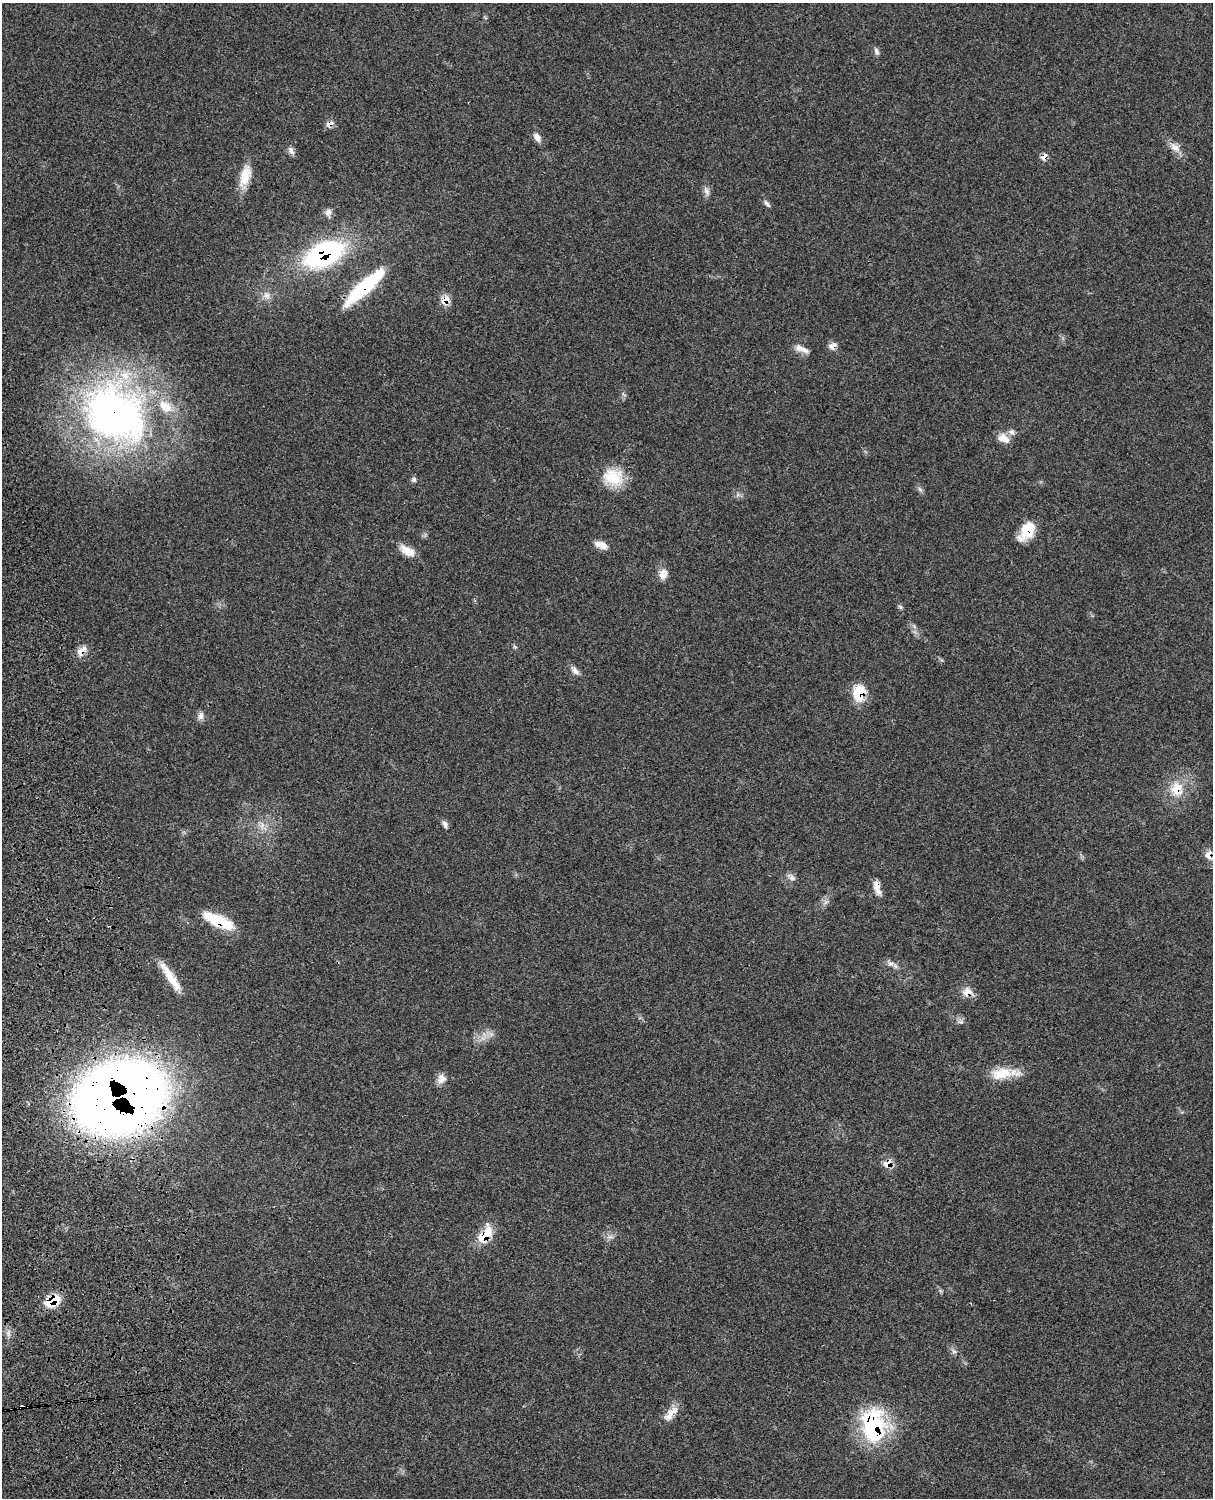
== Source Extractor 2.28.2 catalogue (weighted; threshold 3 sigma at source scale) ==
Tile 7 of 4 x 3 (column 3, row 2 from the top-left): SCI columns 2546-3756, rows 1772-3267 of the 5090 x 4928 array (HDU 1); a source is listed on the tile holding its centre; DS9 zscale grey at full resolution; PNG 1215 x 1500 px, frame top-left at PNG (2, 3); no overlay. Shown black and unused: <1% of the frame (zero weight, under 3 of 4 exposures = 6% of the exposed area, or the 3 px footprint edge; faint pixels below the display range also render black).
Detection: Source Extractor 2.28.2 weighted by HDU 2 'WHT'; one run over the whole footprint, this tile lists its part. Background 0.0815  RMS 0.0058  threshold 0.0263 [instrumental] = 3 sigma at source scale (4.5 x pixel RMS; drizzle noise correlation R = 1.50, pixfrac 1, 0.05/0.05 arcsec/px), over >= 5 px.
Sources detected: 56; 3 inside a brighter listed object's ellipse — not listed separately; the other 53 listed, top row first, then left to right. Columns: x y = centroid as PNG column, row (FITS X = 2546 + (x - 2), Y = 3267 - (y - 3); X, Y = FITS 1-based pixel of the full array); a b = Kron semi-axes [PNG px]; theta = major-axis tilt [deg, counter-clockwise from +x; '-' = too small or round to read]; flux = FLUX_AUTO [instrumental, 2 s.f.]
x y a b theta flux
876 51 10 6 -68 1.7
329 124 12 7 26 2.9
537 137 11 8 -62 3.5
1175 147 17 9 -38 4.9
291 151 12 7 -60 2.4
1044 157 10 7 50 2.9
245 176 28 13 72 11
706 191 14 6 -67 2.4
767 204 11 5 -51 1.7
328 212 12 8 -89 2.6
324 254 38 20 24 98
364 287 52 12 42 44
267 295 11 9 -59 3.3
445 300 9 7 41 7.5
832 346 11 8 33 3.1
804 349 15 8 -24 4
115 414 83 65 -35 250
1004 438 16 11 -32 5.3
613 477 27 21 -16 18
414 480 7 6 - 1.4
920 489 8 4 -53 1.3
1027 531 22 13 58 16
601 545 16 7 -18 5.2
407 551 20 10 -31 7.3
662 575 14 10 -65 4.3
900 607 7 5 -37 1
515 647 6 4 -44 0.83
81 651 17 9 52 4.9
575 670 14 7 -51 3
859 692 18 13 83 15
201 716 11 7 79 2.6
1177 789 21 18 -86 13
445 824 9 6 -70 2
262 825 10 5 64 2.8
1209 855 12 10 72 4.3
791 877 13 6 -37 2.4
877 888 19 7 -74 4.6
218 920 34 11 -24 23
890 963 8 7 - 2.3
171 977 41 8 -57 12
967 992 14 12 48 5
961 1022 8 5 -10 1.4
1001 1073 32 15 11 14
441 1079 13 11 69 4.1
119 1098 59 45 19 940
888 1164 14 10 35 4.7
485 1234 26 13 55 13
610 1237 9 4 -8 1.7
52 1301 16 10 25 18
954 1351 7 6 - 1.6
21 1407 4 3 - 6
673 1411 22 9 38 5.6
873 1425 37 24 -85 64
Overlapping masked pixels (flux is a lower limit): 21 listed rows (the first 20) at x y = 329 124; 1044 157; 324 254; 364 287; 445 300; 832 346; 115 414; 1027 531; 81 651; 859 692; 1177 789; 1209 855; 877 888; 218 920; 967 992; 119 1098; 888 1164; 485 1234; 52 1301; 21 1407